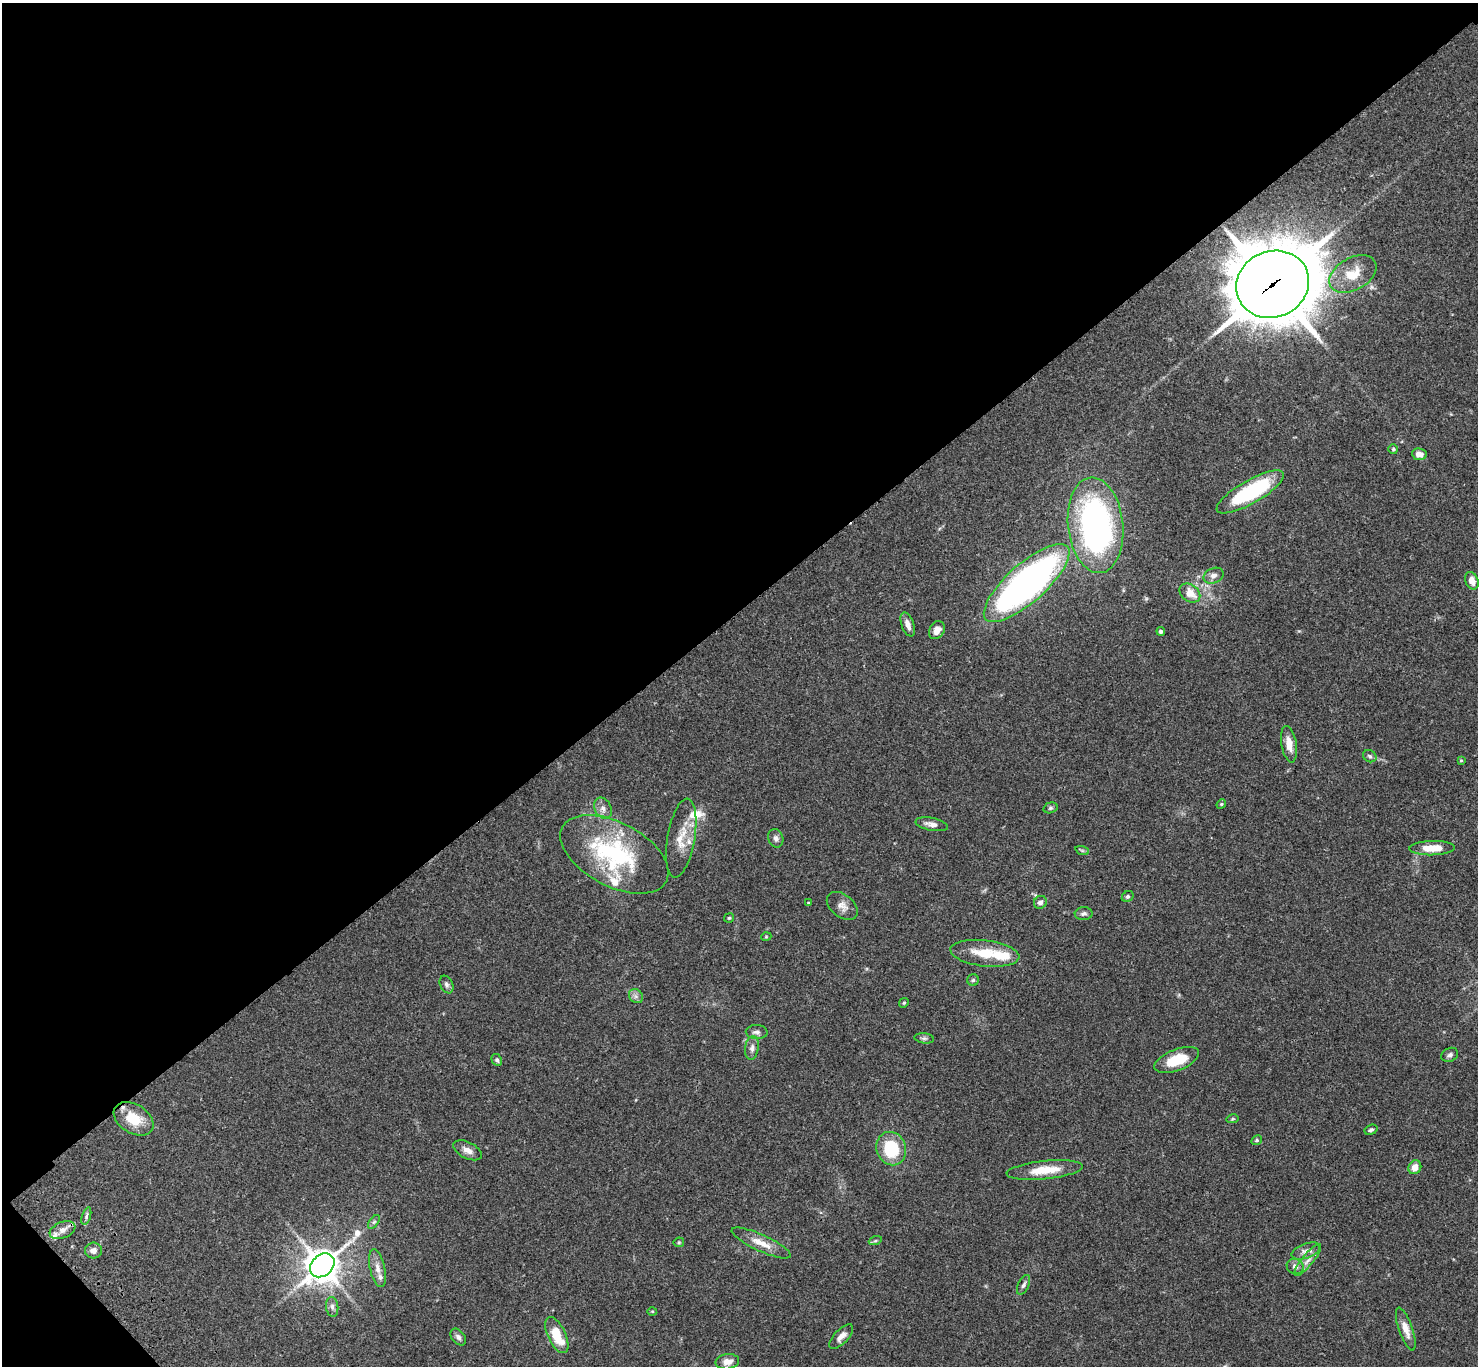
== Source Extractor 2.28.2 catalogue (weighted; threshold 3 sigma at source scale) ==
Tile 5 of 4 x 4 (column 1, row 2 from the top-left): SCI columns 103-1578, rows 3114-4477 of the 6106 x 6084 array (HDU 1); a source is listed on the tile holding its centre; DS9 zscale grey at full resolution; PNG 1480 x 1368 px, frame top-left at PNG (2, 3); each listed source drawn as its Kron ellipse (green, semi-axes under 4 px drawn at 4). Shown black and unused: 45% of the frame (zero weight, under 3 of 4 exposures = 6% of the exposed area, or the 3 px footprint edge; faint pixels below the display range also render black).
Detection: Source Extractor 2.28.2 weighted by HDU 2 'WHT'; one run over the whole footprint, this tile lists its part. Background 0.0591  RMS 0.0053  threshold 0.0237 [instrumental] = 3 sigma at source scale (4.5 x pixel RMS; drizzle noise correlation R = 1.50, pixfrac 1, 0.05/0.05 arcsec/px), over >= 5 px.
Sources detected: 79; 8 inside a brighter listed object's ellipse — not listed separately; the other 71 listed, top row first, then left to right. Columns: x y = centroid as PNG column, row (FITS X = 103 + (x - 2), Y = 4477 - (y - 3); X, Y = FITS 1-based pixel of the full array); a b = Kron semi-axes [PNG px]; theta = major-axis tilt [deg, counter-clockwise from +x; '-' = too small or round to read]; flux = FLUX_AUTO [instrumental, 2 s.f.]
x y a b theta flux
1353 274 25 16 29 12
1273 284 37 33 23 3600
1393 449 5 5 - 0.68
1419 454 7 6 - 3.5
1250 492 38 11 30 51
1096 525 48 27 -84 140
1213 576 10 7 24 2.6
1472 581 9 6 -68 4
1027 583 55 19 42 190
1190 593 11 8 -35 6.7
908 624 12 6 -69 3.3
937 630 9 7 59 3.4
1161 631 4 4 - 0.94
1289 744 18 7 -80 5.4
1370 756 7 5 -33 1.1
1461 760 4 4 - 0.48
1221 804 5 4 - 0.69
603 808 11 8 -63 2.8
1050 808 7 5 16 0.94
932 824 16 6 -11 3
681 838 40 13 80 11
776 838 9 7 -70 1.9
1432 848 23 7 1 9.5
1082 850 7 4 -19 0.82
614 854 59 32 -28 61
1128 896 6 5 - 0.96
1040 902 7 6 - 1.6
808 903 4 3 - 0.55
842 906 17 11 -38 4
1084 914 9 6 2 1.5
729 918 5 4 - 0.63
766 937 5 3 - 0.42
985 953 34 13 -7 15
973 980 5 5 - 0.81
446 985 9 6 -65 1.5
636 996 7 6 - 1.7
904 1003 5 4 - 0.64
757 1032 11 7 -1 2.1
924 1038 10 5 -6 1.3
752 1048 12 6 82 2.3
1450 1055 9 6 26 1.6
497 1060 6 5 - 1.1
1177 1060 23 10 21 14
134 1119 22 14 -32 15
1232 1119 6 4 12 0.58
1371 1130 7 5 20 1
1257 1140 5 4 - 0.86
891 1149 17 14 -68 24
468 1150 15 8 -26 3.3
1415 1167 7 6 - 4.5
1045 1170 38 9 6 12
86 1216 9 4 72 1.2
374 1222 8 4 53 1
62 1230 13 8 22 3.8
875 1241 7 4 19 0.82
679 1242 5 5 - 0.66
761 1243 32 8 -25 7.4
94 1251 8 8 - 2.5
1306 1251 15 7 19 2.9
1308 1260 20 5 50 3.3
322 1265 13 10 44 920
1295 1266 8 7 - 2.5
377 1268 19 7 -77 4.1
1024 1285 11 5 65 1.6
332 1307 10 6 -83 1.8
652 1311 5 3 - 0.48
1406 1329 23 7 -71 5.2
557 1335 19 9 -65 13
841 1336 15 7 46 3.5
458 1337 9 6 -51 1.7
727 1362 12 7 8 4.1
Overlapping masked pixels (flux is a lower limit): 2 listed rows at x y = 1273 284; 62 1230